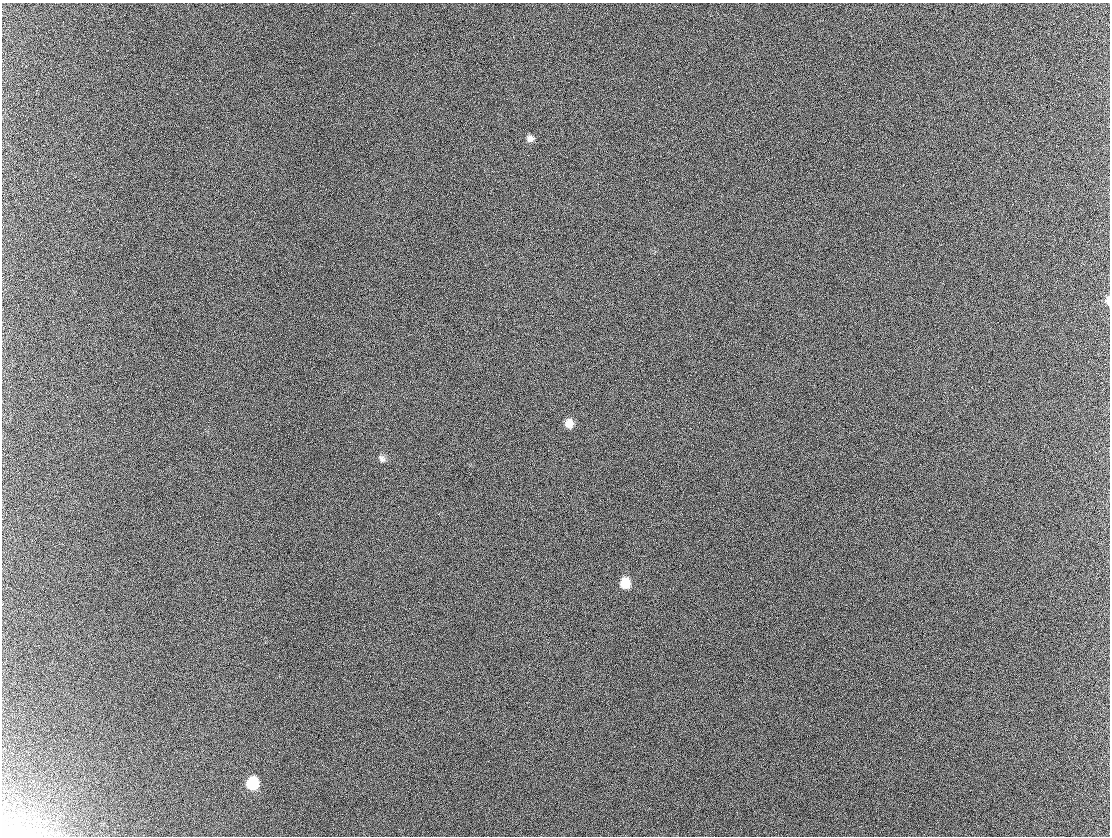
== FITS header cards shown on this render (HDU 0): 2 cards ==
NAXIS1  =                 1108 / Axis length
NAXIS2  =                  834 / Axis length

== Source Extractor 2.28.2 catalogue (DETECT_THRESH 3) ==
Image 1108 x 834 px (HDU 0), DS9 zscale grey, 1 PNG px = 1 image px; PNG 1112 x 838 px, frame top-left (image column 1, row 834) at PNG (2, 3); no overlay
Background 312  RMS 42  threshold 126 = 3 sigma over >= 5 px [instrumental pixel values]
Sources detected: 8; all 8 listed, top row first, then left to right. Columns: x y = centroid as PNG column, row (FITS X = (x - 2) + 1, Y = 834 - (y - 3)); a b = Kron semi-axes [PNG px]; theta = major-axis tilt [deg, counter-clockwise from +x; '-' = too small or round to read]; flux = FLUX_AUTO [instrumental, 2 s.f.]
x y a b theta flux
530 139 9 8 - 13000
1108 301 10 5 -89 14000
569 424 10 9 - 26000
382 459 10 7 -53 11000
625 583 10 9 - 51000
319 688 2 2 - 1400
252 783 11 10 - 99000
8 833 28 15 -3 50000
At the frame edge (FLAGS 8, measured only in part): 2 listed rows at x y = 1108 301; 8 833